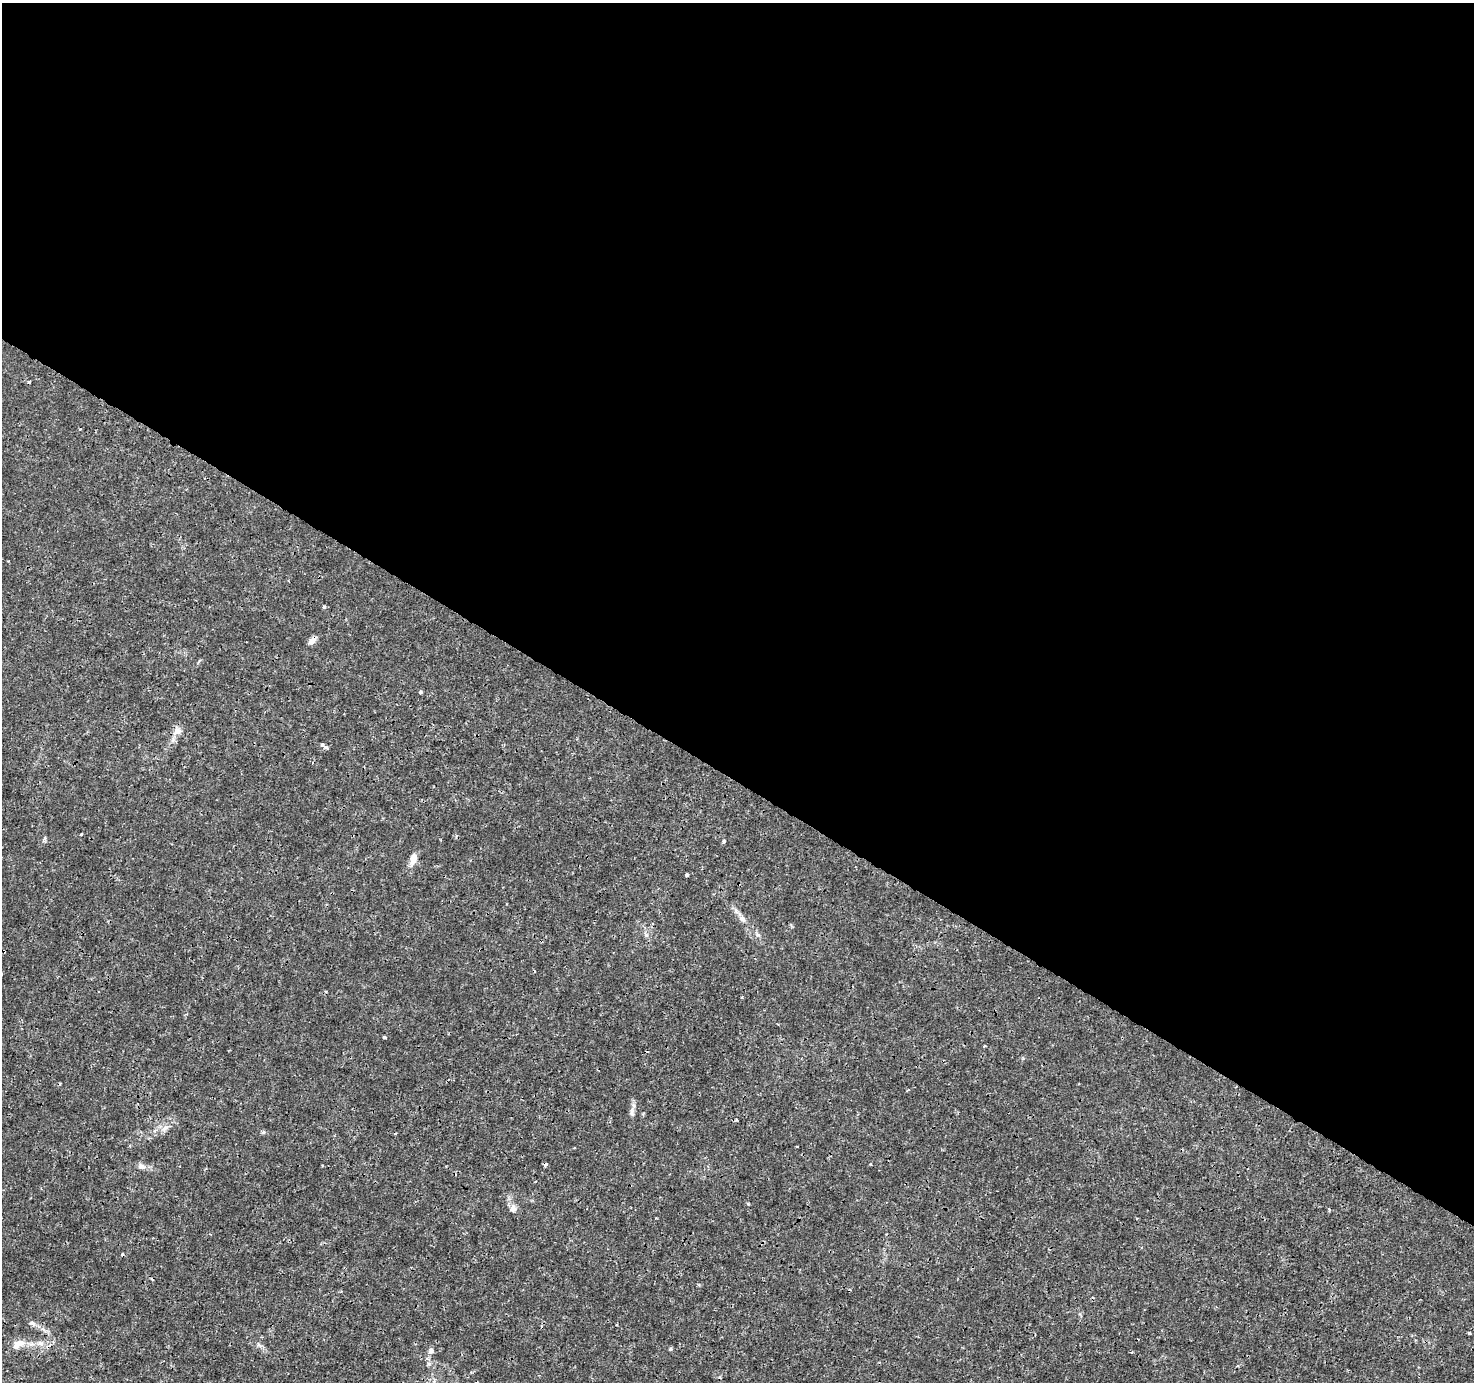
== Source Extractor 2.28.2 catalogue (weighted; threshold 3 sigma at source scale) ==
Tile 3 of 4 x 4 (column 3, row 1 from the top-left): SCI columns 2948-4419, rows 4330-5709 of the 5901 x 5965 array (HDU 1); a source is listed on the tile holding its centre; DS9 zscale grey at full resolution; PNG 1476 x 1384 px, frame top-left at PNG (2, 3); no overlay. Shown black and unused: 57% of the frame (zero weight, under 3 of 4 exposures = <1% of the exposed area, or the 3 px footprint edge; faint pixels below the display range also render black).
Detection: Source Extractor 2.28.2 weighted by HDU 2 'WHT'; one run over the whole footprint, this tile lists its part. Background 0.00242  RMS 8.0e-04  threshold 0.00359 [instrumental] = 3 sigma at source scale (4.5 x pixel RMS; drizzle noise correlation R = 1.50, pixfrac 1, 0.0396/0.0396 arcsec/px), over >= 5 px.
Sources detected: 29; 3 cosmic-ray / hot-pixel residue — not listed; the other 26 listed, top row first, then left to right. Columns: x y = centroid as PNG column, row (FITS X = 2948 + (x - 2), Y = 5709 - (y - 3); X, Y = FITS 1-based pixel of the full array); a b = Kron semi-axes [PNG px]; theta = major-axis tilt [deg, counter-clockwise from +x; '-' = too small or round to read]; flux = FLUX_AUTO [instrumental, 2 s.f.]
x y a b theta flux
29 382 3 3 - 0.1
324 607 5 4 - 0.11
312 641 11 6 46 0.44
420 692 4 3 - 0.11
177 731 11 9 39 0.52
322 744 5 4 - 0.12
326 747 4 4 - 0.19
81 834 3 2 - 0.082
45 838 6 4 71 0.12
724 841 4 3 - 0.24
413 858 13 7 75 0.71
687 875 4 3 - 0.2
742 919 10 7 -51 0.37
758 935 7 4 -18 0.14
384 1037 3 3 - 0.23
632 1112 14 4 84 0.29
165 1128 10 5 45 0.32
263 1132 6 4 -44 0.11
141 1166 8 6 -11 0.3
513 1209 10 9 - 0.35
32 1323 9 5 -7 0.25
1469 1333 4 3 - 0.085
41 1343 7 6 - 0.26
19 1344 20 10 27 0.84
670 1349 5 4 - 0.1
431 1351 8 7 - 0.27
Overlapping masked pixels (flux is a lower limit): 1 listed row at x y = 312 641